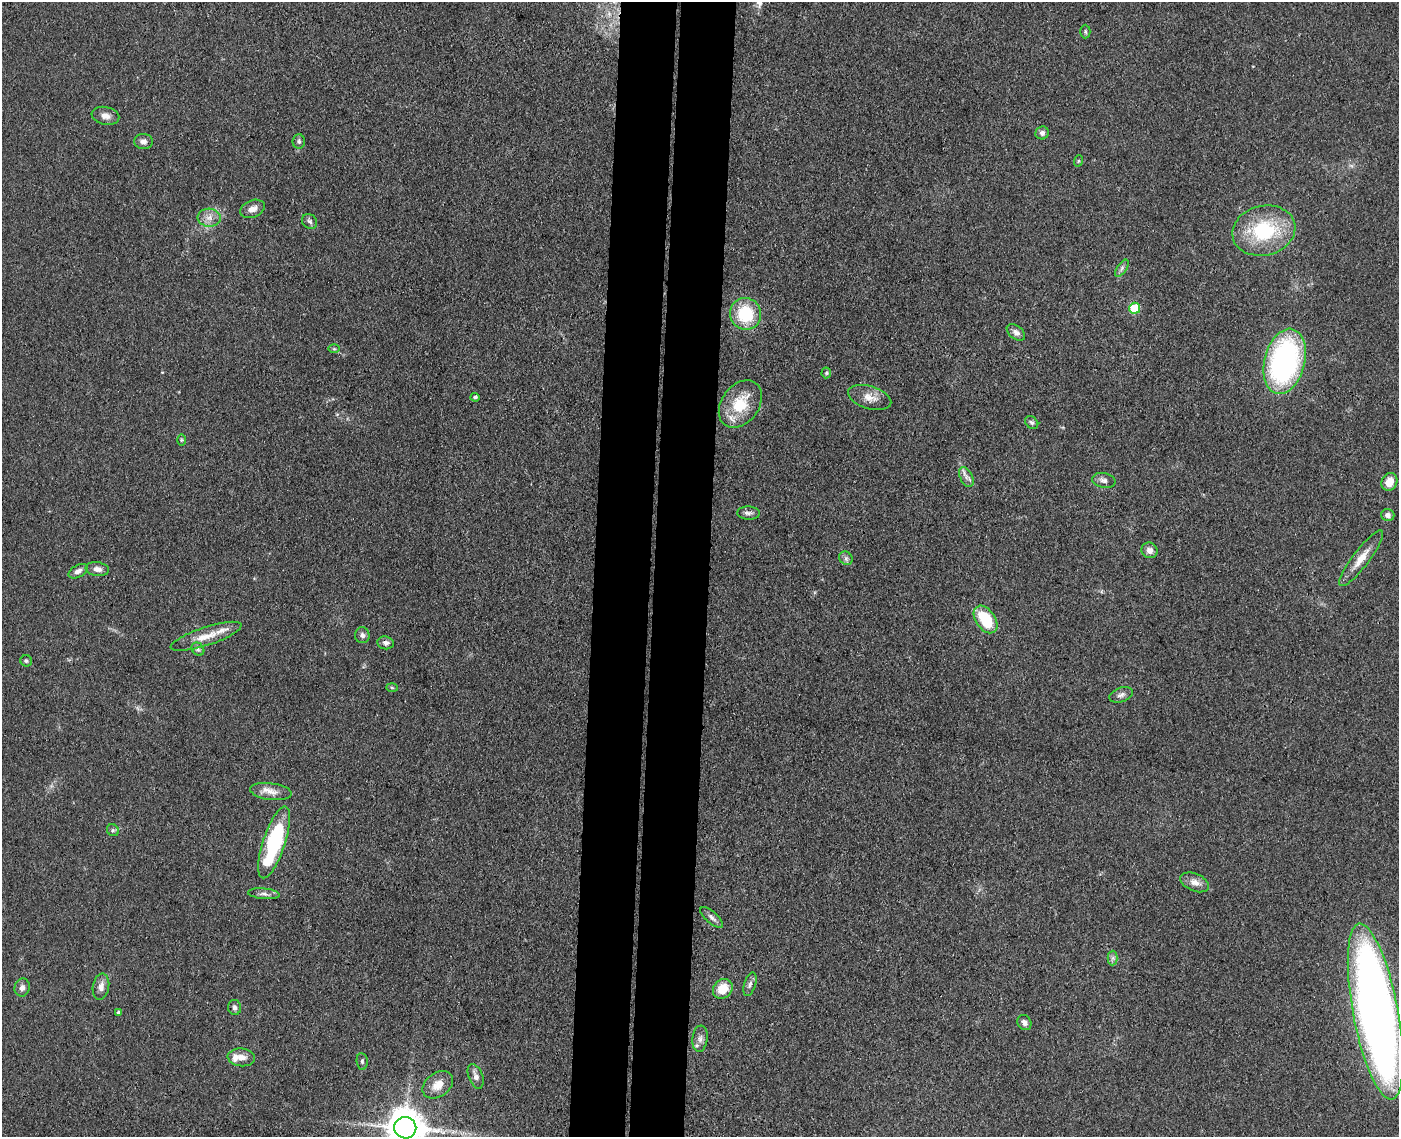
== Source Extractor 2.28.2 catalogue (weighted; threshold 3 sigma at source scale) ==
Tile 5 of 3 x 4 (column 2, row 2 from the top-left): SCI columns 1672-3068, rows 2277-3411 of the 4629 x 4554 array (HDU 1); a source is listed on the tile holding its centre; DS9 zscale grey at full resolution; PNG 1401 x 1139 px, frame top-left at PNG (2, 2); each listed source drawn as its Kron ellipse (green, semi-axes under 4 px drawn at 4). Shown black and unused: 8% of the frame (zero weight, under 3 of 4 exposures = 5% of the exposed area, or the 3 px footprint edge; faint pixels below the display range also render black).
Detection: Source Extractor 2.28.2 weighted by HDU 2 'WHT'; one run over the whole footprint, this tile lists its part. Background 0.0894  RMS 0.0064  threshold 0.029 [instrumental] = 3 sigma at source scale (4.5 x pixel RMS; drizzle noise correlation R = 1.50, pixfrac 1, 0.05/0.05 arcsec/px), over >= 5 px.
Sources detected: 64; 3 inside a brighter listed object's ellipse — not listed separately; the other 61 listed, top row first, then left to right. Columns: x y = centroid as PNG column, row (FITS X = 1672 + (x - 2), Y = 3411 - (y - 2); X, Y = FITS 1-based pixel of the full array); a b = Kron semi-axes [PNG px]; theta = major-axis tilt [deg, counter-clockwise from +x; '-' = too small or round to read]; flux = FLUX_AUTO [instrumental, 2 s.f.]
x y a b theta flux
1085 32 7 5 -89 1.1
105 116 14 9 -12 4.6
1042 133 7 6 - 1.9
144 141 9 7 -4 2.9
299 141 7 6 - 1.6
1078 161 6 3 71 0.67
252 209 13 8 23 4.4
209 218 11 9 -5 4.9
310 221 8 7 - 2
1264 231 32 24 14 48
1122 268 10 5 55 2
1135 308 5 5 - 27
745 314 16 15 - 32
1016 332 10 6 -38 2.9
334 349 6 4 0 0.82
1285 361 33 20 76 140
826 373 5 5 - 1
475 397 4 4 - 1.5
870 397 22 11 -17 7.5
740 404 26 18 53 22
1032 422 7 5 -41 1.5
181 440 6 4 89 0.88
966 477 11 6 -64 2.7
1104 480 12 7 -10 2.9
1389 482 9 7 63 8.4
748 513 11 6 -4 2.4
1388 515 6 6 - 2.7
1150 550 8 7 - 3.8
846 558 7 6 - 1.9
1361 558 34 8 53 10
97 569 12 7 -9 3.4
78 571 10 6 29 2.9
986 619 15 9 -55 29
362 635 8 7 - 2.3
206 636 37 9 18 11
386 643 8 6 -7 2.5
198 649 7 5 -47 1.7
26 661 6 5 - 1.1
392 687 6 4 -2 0.85
1121 695 12 7 20 2.7
271 792 21 8 -7 6.3
113 830 6 5 - 1.4
274 842 38 11 72 72
1195 882 15 8 -23 5
264 894 16 5 -5 2.9
712 917 14 6 -41 2.4
1113 958 7 5 89 1.7
750 984 12 5 73 2.2
101 987 13 8 80 4.7
22 988 9 7 77 2.9
723 989 11 9 46 13
235 1007 7 6 - 1.9
1375 1011 89 22 -79 670
118 1012 4 4 - 1.2
1024 1023 8 6 -58 2.7
700 1039 13 7 84 3.5
241 1057 14 9 -6 5.4
362 1061 8 5 -82 1.4
476 1076 13 7 -69 3.7
438 1085 17 12 35 8
405 1128 11 10 - 1800
Isophote crosses this tile's border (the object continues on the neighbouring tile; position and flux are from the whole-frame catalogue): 2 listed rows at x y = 1375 1011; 405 1128